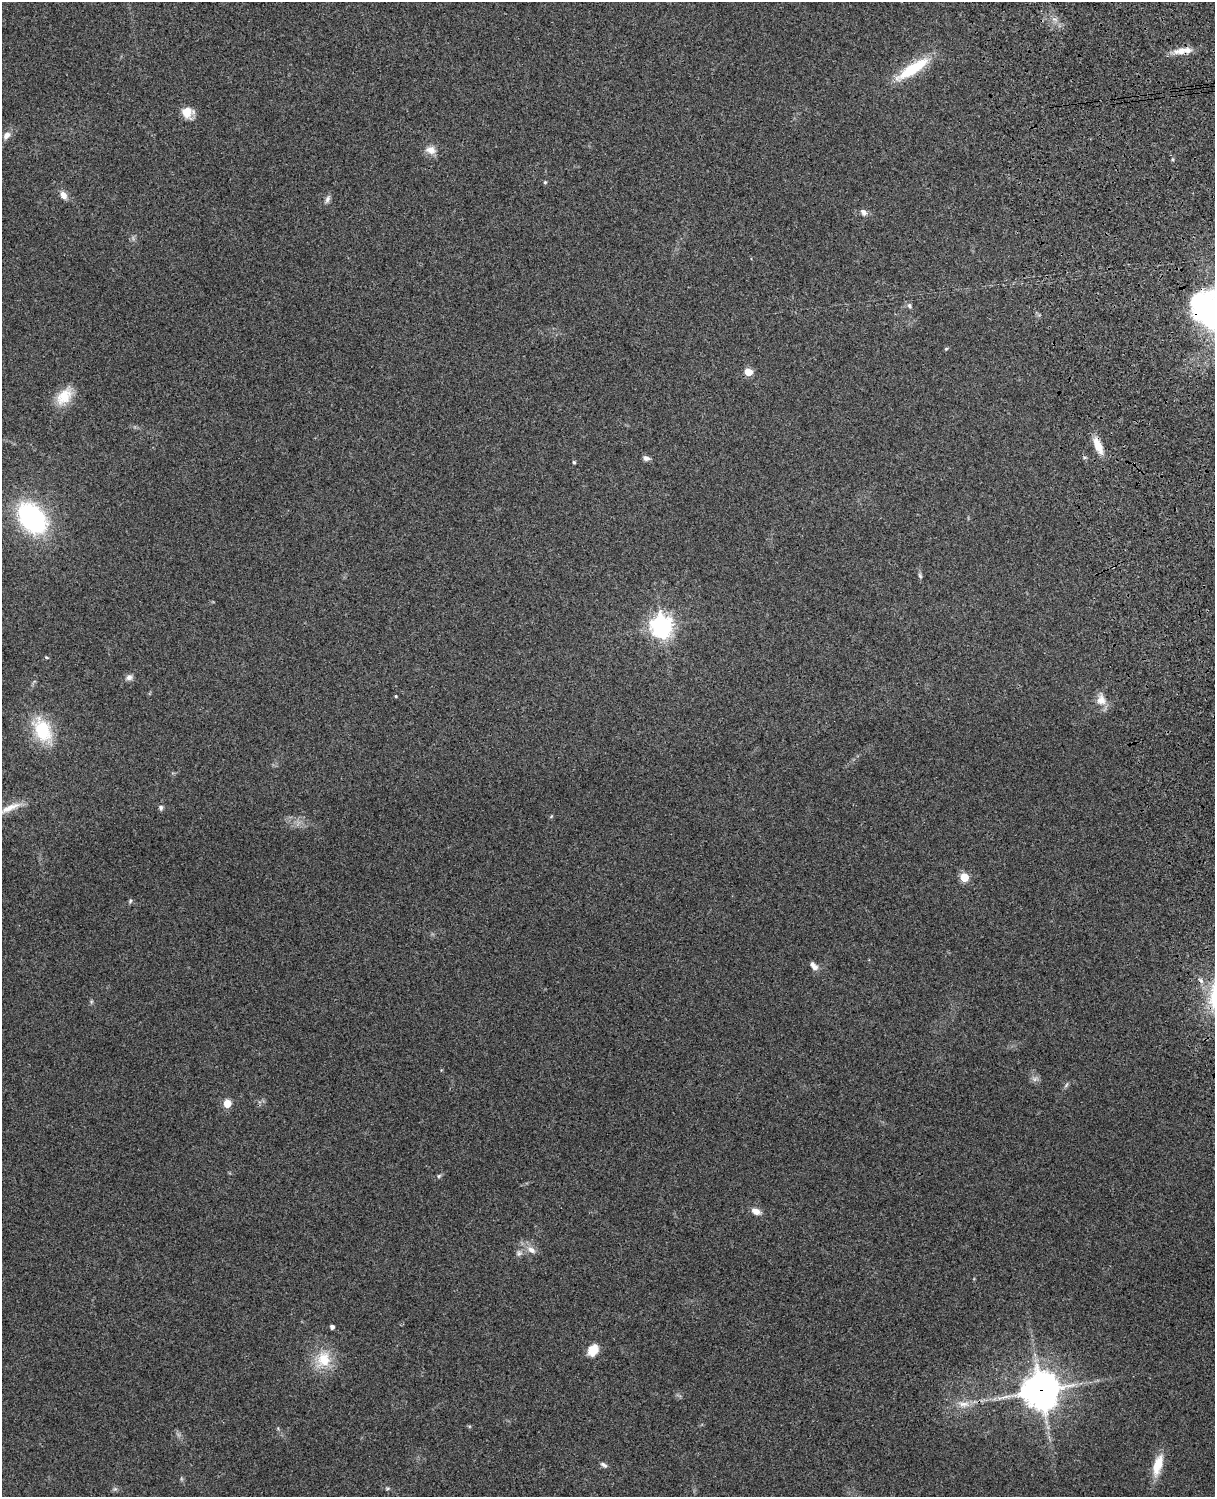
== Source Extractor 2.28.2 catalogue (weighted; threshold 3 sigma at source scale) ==
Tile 6 of 4 x 3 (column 2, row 2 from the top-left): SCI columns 1331-2543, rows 1660-3154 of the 5089 x 4927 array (HDU 1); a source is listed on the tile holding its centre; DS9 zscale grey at full resolution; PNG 1217 x 1499 px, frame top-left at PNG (2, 2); no overlay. Shown black and unused: <1% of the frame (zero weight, under 3 of 4 exposures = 6% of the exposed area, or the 3 px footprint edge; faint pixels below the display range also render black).
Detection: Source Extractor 2.28.2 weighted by HDU 2 'WHT'; one run over the whole footprint, this tile lists its part. Background 0.277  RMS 0.0092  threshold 0.0412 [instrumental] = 3 sigma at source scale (4.5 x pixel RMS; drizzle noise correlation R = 1.50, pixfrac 1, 0.05/0.05 arcsec/px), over >= 5 px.
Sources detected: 45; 1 inside a brighter listed object's ellipse — not listed separately; the other 44 listed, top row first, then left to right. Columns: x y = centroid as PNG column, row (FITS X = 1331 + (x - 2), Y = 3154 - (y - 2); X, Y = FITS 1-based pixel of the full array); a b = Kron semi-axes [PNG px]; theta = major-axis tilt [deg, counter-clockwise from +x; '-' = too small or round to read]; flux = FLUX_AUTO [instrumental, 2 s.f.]
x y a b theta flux
1183 51 25 8 8 11
913 69 47 12 33 36
187 112 13 11 -12 12
6 135 10 7 50 5.2
431 150 13 11 -17 7.4
545 182 5 4 - 1.2
63 195 8 6 -57 6.9
327 199 11 6 64 3.1
864 212 10 7 -47 3.6
910 306 7 6 - 2.2
1213 311 35 34 - 310
946 349 5 4 - 1.1
748 372 5 5 - 24
64 396 26 16 49 19
1098 446 22 8 -68 13
646 458 8 6 -14 3.3
574 462 4 4 - 1
32 518 31 21 -51 130
920 576 8 4 -63 1.7
662 626 8 8 - 550
46 657 4 4 - 0.97
129 677 8 8 - 3.4
396 696 4 3 - 0.94
1101 700 16 12 -85 9.6
42 730 29 18 -69 44
10 808 31 8 24 12
161 808 7 6 - 2.1
551 816 6 3 56 0.94
964 877 5 5 - 32
130 901 6 4 50 1.3
812 964 10 7 -47 3.3
1035 1079 8 6 45 2.9
227 1104 5 5 - 22
439 1176 6 5 - 1.5
756 1211 9 6 -23 7.4
531 1250 13 8 -34 6.3
519 1253 9 7 25 3.1
332 1327 4 4 - 3.2
593 1350 13 10 55 13
323 1359 22 18 79 26
1041 1391 12 12 - 1800
964 1404 19 7 -4 8.5
603 1465 10 5 -33 2.4
1158 1465 28 10 73 18
Overlapping masked pixels (flux is a lower limit): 4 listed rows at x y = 1183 51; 1213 311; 1098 446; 1041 1391
Isophote crosses this tile's border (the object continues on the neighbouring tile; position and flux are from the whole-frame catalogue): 1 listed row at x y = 1213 311